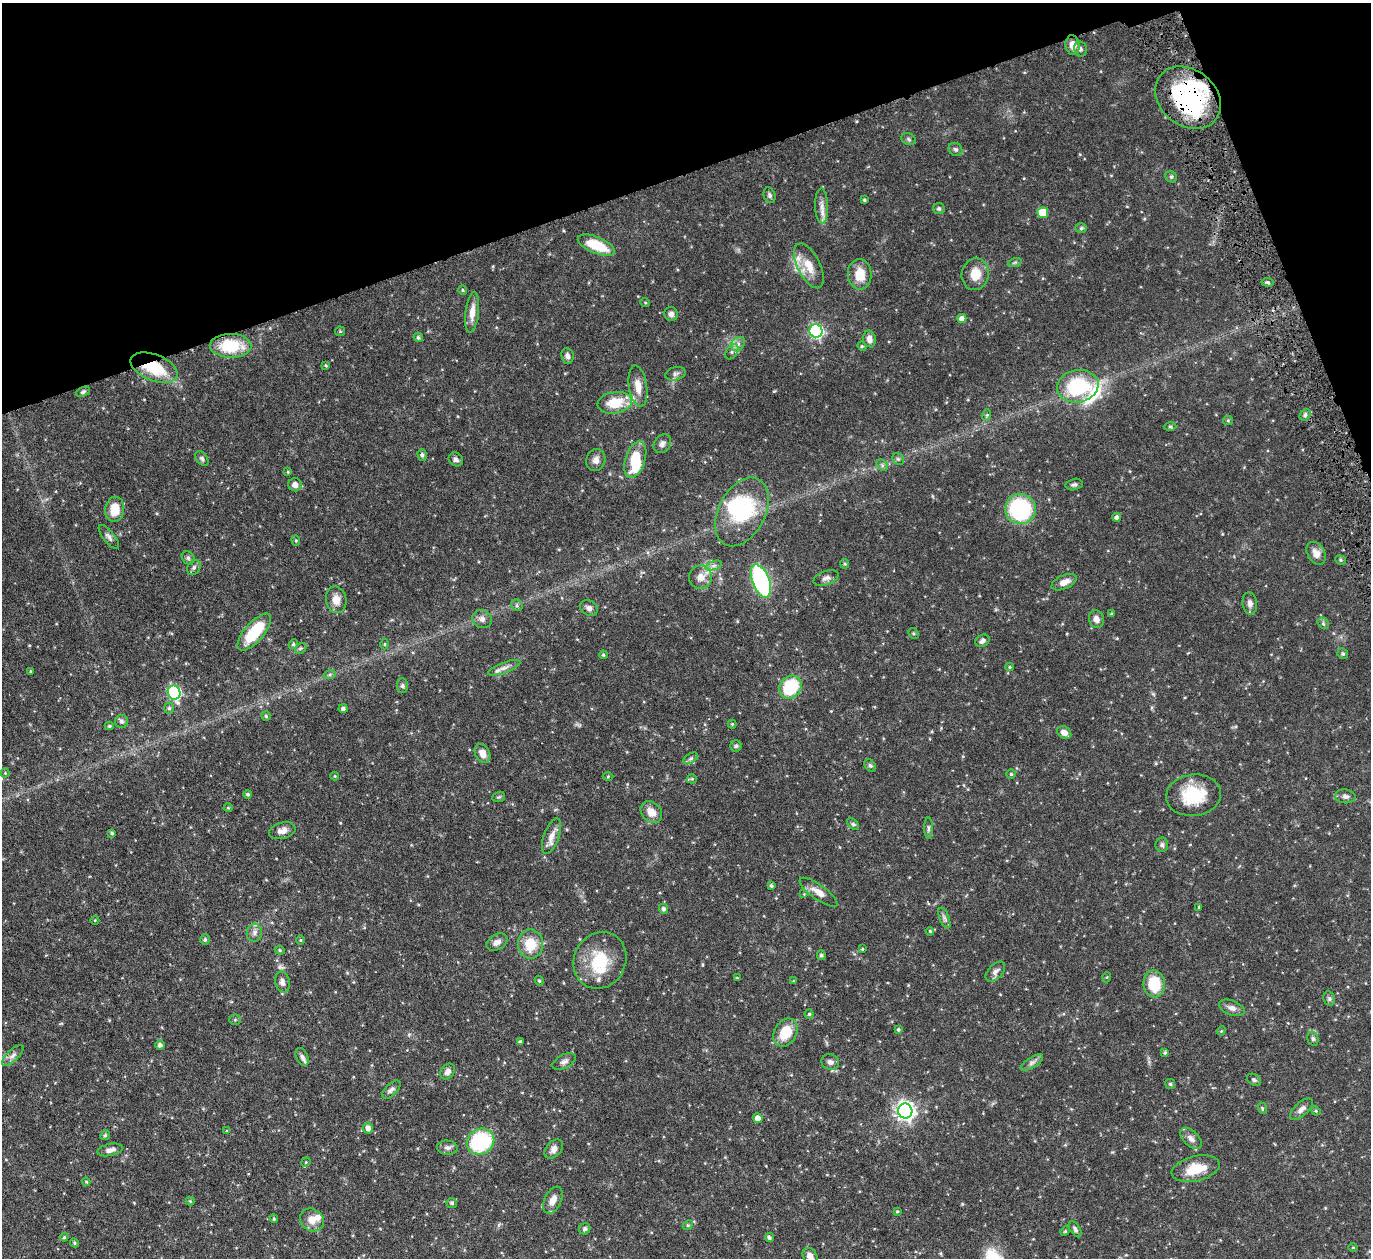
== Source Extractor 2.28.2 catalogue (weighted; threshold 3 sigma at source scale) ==
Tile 3 of 4 x 4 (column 3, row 1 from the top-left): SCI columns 2792-4160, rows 4073-5328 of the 5533 x 5491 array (HDU 1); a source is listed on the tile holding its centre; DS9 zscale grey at full resolution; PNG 1373 x 1260 px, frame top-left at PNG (2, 3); each listed source drawn as its Kron ellipse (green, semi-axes under 4 px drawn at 4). Shown black and unused: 17% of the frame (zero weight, under 5 of 9 exposures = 3% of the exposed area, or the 3 px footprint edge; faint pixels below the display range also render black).
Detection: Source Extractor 2.28.2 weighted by HDU 2 'WHT'; one run over the whole footprint, this tile lists its part. Background 0.099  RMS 0.0037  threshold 0.0152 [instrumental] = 3 sigma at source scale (4.09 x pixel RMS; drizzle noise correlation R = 1.36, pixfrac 0.8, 0.05/0.05 arcsec/px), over >= 5 px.
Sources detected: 208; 4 inside a brighter object's white glare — neither listed nor drawn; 8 inside a brighter listed object's ellipse — not listed separately; the other 196 listed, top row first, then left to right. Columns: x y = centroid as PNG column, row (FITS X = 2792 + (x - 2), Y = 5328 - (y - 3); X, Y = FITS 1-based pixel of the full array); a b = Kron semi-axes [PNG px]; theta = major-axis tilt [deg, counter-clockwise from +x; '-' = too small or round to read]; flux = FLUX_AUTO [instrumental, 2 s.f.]
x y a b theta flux
1073 45 10 7 -80 2.7
1080 49 8 6 -79 0.87
1188 98 36 28 -39 41
909 139 7 5 -23 0.65
955 149 7 6 - 0.8
1171 177 6 5 - 0.57
770 195 8 5 -71 0.82
864 200 3 3 - 0.42
822 206 18 6 -88 2.4
939 209 6 5 - 0.63
1043 213 5 5 - 8.7
1081 228 5 5 - 0.64
596 245 20 8 -22 10
1015 262 7 4 19 0.59
809 266 24 11 -63 5.6
860 274 15 12 -87 6.1
975 274 16 13 81 5
1267 282 6 4 -8 0.59
463 290 5 4 - 0.42
645 302 5 3 - 0.31
472 312 20 6 84 3.4
671 314 7 6 - 1.3
962 319 4 4 - 1.6
340 331 5 5 - 0.39
816 331 6 6 - 62
418 337 5 4 - 0.6
869 339 8 6 -78 1.8
738 344 8 6 47 1.3
231 346 21 12 0 15
862 346 5 4 - 0.43
732 352 8 5 55 0.99
567 356 8 6 -81 1.2
326 365 3 3 - 0.37
154 368 25 13 -22 14
675 374 10 6 14 1.1
638 386 21 9 -81 4
1078 386 21 16 10 22
83 392 7 4 24 0.67
615 403 17 10 9 8.8
987 415 6 3 71 0.38
1305 415 6 5 - 0.75
1228 420 5 4 - 0.43
1170 427 6 4 -1 0.47
662 444 10 8 52 1.3
422 455 6 4 -72 0.78
202 458 8 5 -51 0.87
456 459 7 6 - 1.1
635 459 19 10 72 11
898 459 6 5 - 0.59
596 460 11 9 70 1.9
882 465 6 5 - 0.68
288 472 4 2 - 0.24
1074 484 8 5 13 0.75
295 485 7 6 - 1.8
115 509 13 9 84 6
1020 509 15 15 - 35
742 512 37 23 62 25
1116 517 4 4 - 0.89
109 537 14 5 -52 1.2
296 540 5 4 - 0.46
1316 553 12 8 -60 2.5
188 558 7 5 -47 0.64
1340 560 5 4 - 0.47
845 564 4 4 - 0.39
713 566 8 4 19 0.82
194 567 8 6 57 0.91
700 577 12 11 - 3.1
826 578 13 7 20 1.4
761 581 17 8 -69 47
1064 582 13 7 23 2.5
336 600 13 10 -80 2.9
1250 603 11 7 -83 1.6
517 605 6 5 - 0.7
589 608 9 7 -28 1.4
1111 614 4 3 - 0.46
482 619 10 8 -30 1.6
1096 619 9 7 -73 2.2
1323 623 6 5 - 0.58
254 632 23 9 49 13
914 633 6 5 - 0.49
982 641 7 5 30 0.95
293 644 5 4 - 0.46
385 644 5 3 - 0.34
301 648 6 4 42 0.5
1343 654 5 5 - 0.6
603 655 4 3 - 0.41
1010 667 4 4 - 0.34
504 668 17 5 20 1.7
30 671 4 2 - 0.26
330 674 6 4 19 0.52
402 686 7 5 -89 0.71
790 687 12 10 51 18
174 693 7 6 - 45
169 708 5 5 - 0.63
343 709 4 4 - 0.92
266 716 5 4 - 0.43
121 721 6 6 - 0.93
732 724 4 4 - 0.34
109 726 4 4 - 0.44
1064 733 8 5 -35 2
736 746 5 5 - 0.57
482 753 10 7 -60 2.7
691 758 8 4 31 0.77
870 766 7 5 -49 0.63
5 773 4 4 - 0.34
1011 774 4 4 - 0.44
335 776 4 4 - 0.29
608 776 5 3 - 0.33
692 779 5 4 - 0.42
248 794 4 4 - 0.54
1194 795 27 20 7 14
1345 796 10 7 -7 1.2
499 797 6 5 - 0.47
228 808 4 4 - 0.33
651 812 12 9 -46 3.5
853 824 7 4 -44 0.56
928 828 10 4 -90 0.78
282 831 13 8 15 2.1
112 833 4 3 - 0.54
551 836 18 7 69 2.8
1162 845 7 6 - 0.77
771 886 3 3 - 0.56
819 892 23 7 -35 3.1
804 894 4 4 - 0.33
1199 907 3 3 - 0.32
663 909 5 4 - 0.85
944 918 11 4 -68 0.97
95 920 4 3 - 0.26
930 931 4 3 - 0.32
254 933 9 7 83 1.3
205 940 5 5 - 0.63
300 940 5 3 - 0.34
497 942 11 7 31 1.8
530 944 14 12 -90 8
862 949 3 3 - 0.38
280 950 5 4 - 0.41
821 955 5 4 - 0.71
600 960 29 26 63 14
995 972 12 7 46 1.4
1107 977 5 3 - 0.27
737 978 3 2 - 0.28
539 981 5 4 - 0.43
793 981 4 4 - 0.27
282 982 11 7 -78 1.5
1154 984 13 11 -82 11
1329 999 7 5 -69 0.76
1232 1008 13 7 -21 1.7
809 1014 4 4 - 0.49
235 1020 5 5 - 0.49
898 1029 4 4 - 0.49
1221 1031 5 3 - 0.35
785 1033 15 11 59 8.3
1313 1039 7 5 -75 0.66
520 1042 4 3 - 0.55
160 1045 5 5 - 1.1
1165 1053 4 4 - 0.5
13 1055 14 5 43 1.4
302 1057 9 6 -66 1.2
564 1062 12 6 27 1.3
830 1062 9 7 -25 1.3
1032 1063 13 5 32 1.2
448 1071 8 6 53 1.7
1254 1080 7 5 -30 0.66
1170 1084 5 5 - 0.48
391 1090 11 6 44 1.1
1262 1108 6 3 -72 0.35
1301 1109 14 6 42 1.8
905 1111 7 7 - 160
1316 1111 5 4 - 0.34
758 1118 5 4 - 2.3
368 1128 5 5 - 1.8
227 1131 4 4 - 0.35
105 1135 5 4 - 0.47
1191 1138 13 7 -45 1.8
480 1141 14 12 30 29
447 1148 10 7 -4 1.3
554 1149 11 7 49 1.6
110 1150 13 6 12 1.6
306 1162 5 4 - 0.31
1196 1169 24 12 14 8
86 1182 4 3 - 0.37
553 1200 14 8 65 2.6
190 1201 4 4 - 0.31
452 1203 5 5 - 0.69
897 1211 3 3 - 0.3
274 1219 4 3 - 0.35
312 1220 12 11 - 3.4
688 1225 5 4 - 0.41
585 1229 6 5 - 0.84
1075 1229 9 5 -57 0.79
1065 1231 5 4 - 0.41
64 1237 4 4 - 0.4
769 1237 4 4 - 0.68
74 1243 5 4 - 0.5
1353 1247 4 3 - 0.3
810 1256 8 6 -52 2.1
Overlapping masked pixels (flux is a lower limit): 2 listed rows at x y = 1188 98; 154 368
Isophote crosses this tile's border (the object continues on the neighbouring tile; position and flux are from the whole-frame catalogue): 1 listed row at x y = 810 1256